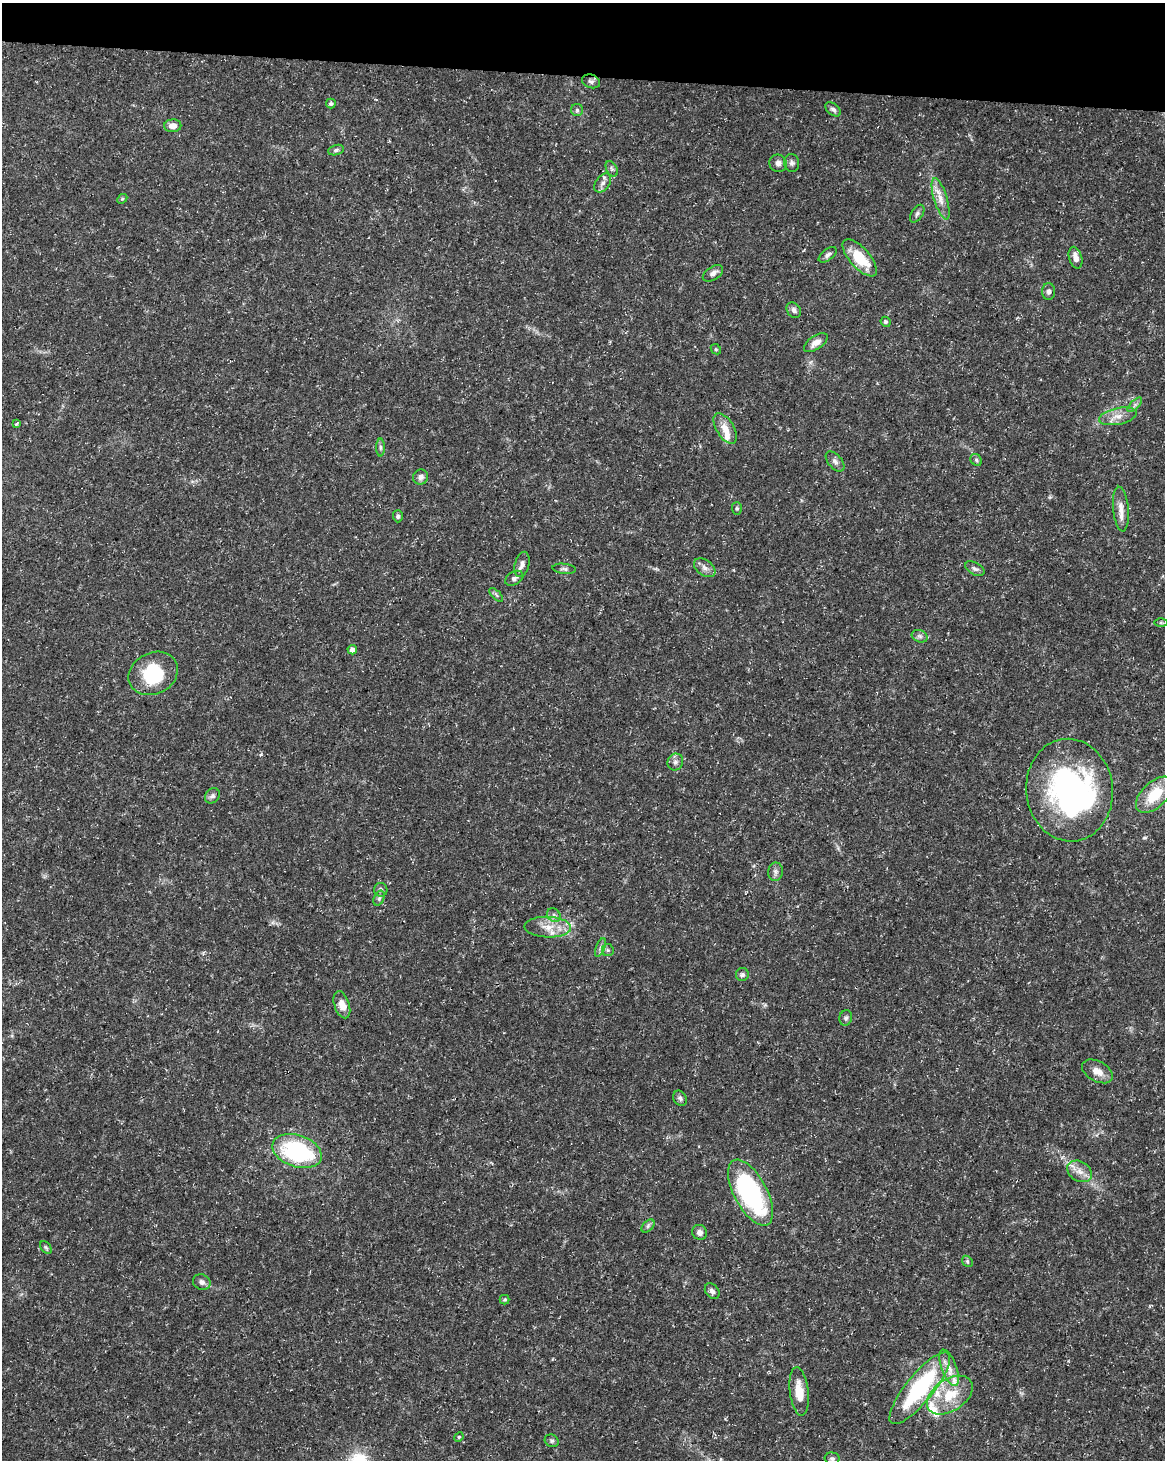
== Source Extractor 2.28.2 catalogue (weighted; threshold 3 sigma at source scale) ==
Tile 2 of 4 x 3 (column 2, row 1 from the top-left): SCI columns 1165-2327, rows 3143-4600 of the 4663 x 4883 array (HDU 1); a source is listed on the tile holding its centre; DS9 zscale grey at full resolution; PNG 1167 x 1462 px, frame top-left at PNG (2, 3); each listed source drawn as its Kron ellipse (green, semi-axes under 4 px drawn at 4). Shown black and unused: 5% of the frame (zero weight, under 3 of 5 exposures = <1% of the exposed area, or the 3 px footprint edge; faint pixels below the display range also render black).
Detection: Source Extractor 2.28.2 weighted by HDU 2 'WHT'; one run over the whole footprint, this tile lists its part. Background 0.031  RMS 0.0025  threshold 0.0113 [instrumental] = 3 sigma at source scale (4.5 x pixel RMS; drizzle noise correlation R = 1.50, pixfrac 1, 0.0396/0.0396 arcsec/px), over >= 5 px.
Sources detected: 82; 2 inside a brighter object's white glare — neither listed nor drawn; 4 inside a brighter listed object's ellipse — not listed separately; the other 76 listed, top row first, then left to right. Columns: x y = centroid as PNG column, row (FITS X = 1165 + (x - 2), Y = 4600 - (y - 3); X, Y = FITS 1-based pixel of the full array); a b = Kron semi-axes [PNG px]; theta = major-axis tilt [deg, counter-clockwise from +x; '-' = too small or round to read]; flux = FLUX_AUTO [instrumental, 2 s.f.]
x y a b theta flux
591 81 9 6 -19 0.71
331 103 5 5 - 0.45
833 109 9 5 -41 0.73
577 110 6 6 - 0.54
173 126 8 6 1 2.1
336 150 8 5 16 0.56
778 163 9 8 - 1
792 163 9 7 -80 0.82
612 169 8 5 -61 0.6
603 183 11 6 52 1.1
122 199 5 4 - 0.32
941 199 21 6 -73 2.6
917 214 10 5 57 0.67
828 255 10 5 37 0.75
860 258 23 10 -48 7.6
1076 258 11 6 -74 1.8
713 273 11 6 34 1.3
1049 292 8 6 90 0.79
794 310 8 6 -52 0.95
886 322 5 4 - 0.44
816 343 13 6 35 1.9
716 349 5 4 - 0.33
1135 405 9 3 45 0.64
1118 416 19 8 12 2.6
16 424 4 3 - 0.4
725 428 17 8 -58 2.9
380 447 9 4 -90 0.48
976 460 6 5 - 0.45
835 461 12 6 -50 0.95
421 477 8 7 - 1.1
737 508 6 5 - 0.43
1121 509 22 8 -85 2.4
398 516 6 5 - 0.57
522 564 13 7 75 1.2
705 568 12 7 -36 1.3
564 569 11 5 -6 0.67
975 569 10 6 -28 0.8
514 578 10 6 31 0.84
496 595 9 3 -45 0.44
1161 623 6 4 1 0.34
920 636 8 6 -21 0.7
352 650 5 4 - 1.4
153 673 26 20 27 14
675 762 8 7 - 0.9
1070 790 51 43 -84 62
1154 795 22 12 44 8
212 796 8 6 47 0.86
775 872 9 7 80 0.89
381 890 7 7 - 0.62
379 898 8 5 66 0.56
554 915 7 6 - 0.71
548 927 23 10 -2 4
600 947 10 3 69 0.59
608 950 6 5 - 0.46
742 975 6 6 - 0.7
342 1005 14 7 -71 2.7
846 1018 8 6 74 0.69
1097 1071 16 10 -28 2.5
680 1098 8 6 -58 0.66
297 1151 25 16 -19 29
1080 1171 13 10 -31 2.2
751 1193 36 16 -62 40
648 1226 8 4 46 0.57
700 1232 8 7 - 1.2
46 1247 7 5 -49 0.46
967 1261 6 4 -47 0.43
202 1282 9 7 -23 0.98
712 1291 8 6 -51 0.93
505 1300 5 4 - 0.38
949 1368 19 7 -70 2.4
920 1388 45 13 51 27
799 1391 24 9 -83 4.5
950 1395 25 16 34 8.3
459 1437 5 4 - 0.32
552 1441 7 6 - 0.59
832 1459 7 6 - 0.59
Isophote crosses this tile's border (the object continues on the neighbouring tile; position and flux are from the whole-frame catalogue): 1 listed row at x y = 1154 795